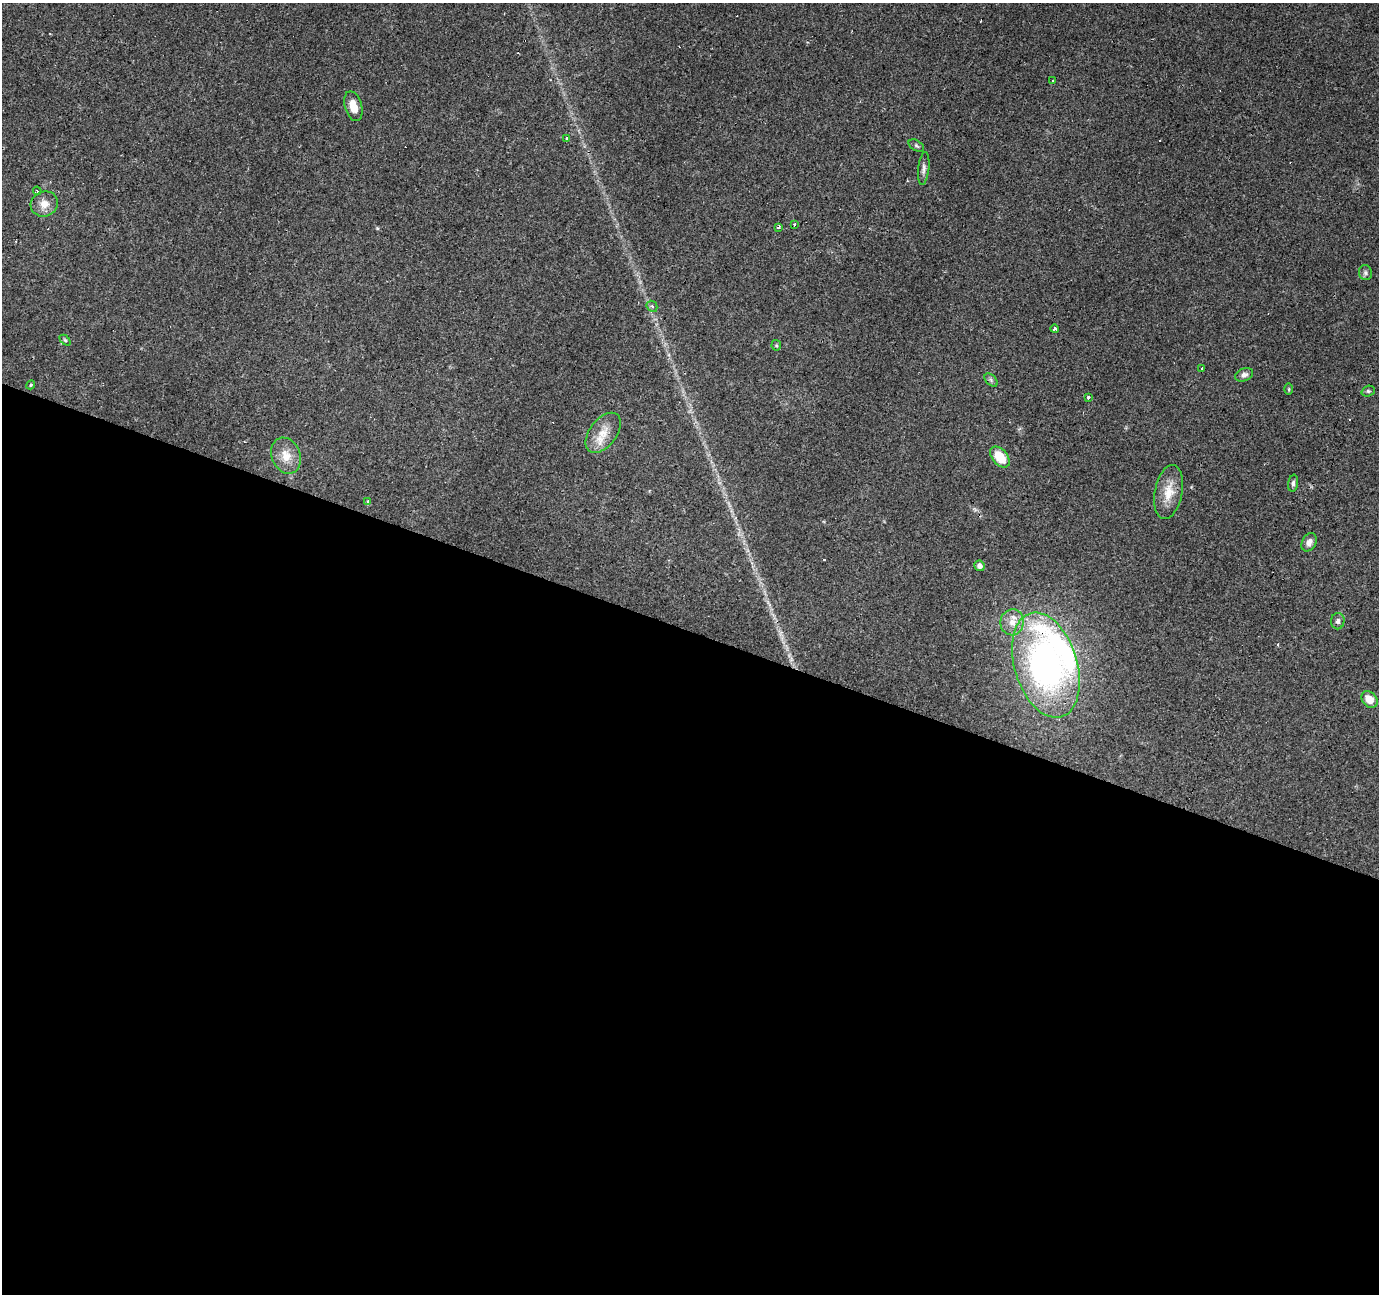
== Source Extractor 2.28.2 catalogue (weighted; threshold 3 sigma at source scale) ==
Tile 14 of 4 x 4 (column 2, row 4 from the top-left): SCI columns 1377-2753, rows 208-1499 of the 5510 x 5647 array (HDU 1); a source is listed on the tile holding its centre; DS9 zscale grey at full resolution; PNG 1381 x 1296 px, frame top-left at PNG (2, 3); each listed source drawn as its Kron ellipse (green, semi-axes under 4 px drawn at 4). Shown black and unused: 51% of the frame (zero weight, under 3 of 4 exposures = <1% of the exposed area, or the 3 px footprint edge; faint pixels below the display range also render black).
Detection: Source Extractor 2.28.2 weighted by HDU 2 'WHT'; one run over the whole footprint, this tile lists its part. Background 0.0565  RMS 0.0043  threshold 0.0191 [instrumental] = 3 sigma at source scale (4.5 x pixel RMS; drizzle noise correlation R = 1.50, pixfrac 1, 0.0396/0.0396 arcsec/px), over >= 5 px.
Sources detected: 44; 10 cosmic-ray / hot-pixel residue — neither listed nor drawn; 1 inside a brighter listed object's ellipse — not listed separately; the other 33 listed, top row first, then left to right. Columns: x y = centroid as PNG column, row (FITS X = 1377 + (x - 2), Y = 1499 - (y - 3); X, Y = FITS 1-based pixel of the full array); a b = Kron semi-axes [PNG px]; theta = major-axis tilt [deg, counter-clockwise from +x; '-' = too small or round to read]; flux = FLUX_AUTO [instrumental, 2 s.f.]
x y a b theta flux
1052 81 2 2 - 0.33
353 106 15 8 -74 5
567 138 3 3 - 2.2
916 146 8 5 -31 0.78
924 169 16 5 83 1.8
37 191 4 3 - 0.65
44 204 14 12 24 4.1
795 224 3 3 - 1.7
779 228 3 3 - 0.94
1365 273 7 6 - 1.1
652 306 6 5 - 0.84
1055 329 4 4 - 8.9
65 340 6 4 -44 0.61
776 345 5 4 - 0.56
1202 368 3 3 - 1.4
1244 375 9 6 22 1.7
991 380 8 5 -46 0.98
31 385 4 4 - 0.48
1289 389 6 4 90 0.47
1368 391 7 5 19 0.77
1088 397 3 3 - 2.3
603 433 23 13 53 7.5
286 456 18 14 -69 6.2
1000 457 12 7 -49 9.8
1293 483 8 5 81 1.1
1169 492 27 13 79 7.9
368 502 3 3 - 1.3
1309 542 10 7 62 2.3
979 566 5 5 - 1.9
1338 621 8 6 86 1.4
1012 622 13 11 82 4.9
1046 665 54 31 -73 130
1369 699 9 7 -49 5.3
Overlapping masked pixels (flux is a lower limit): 2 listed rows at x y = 1055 329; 1046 665